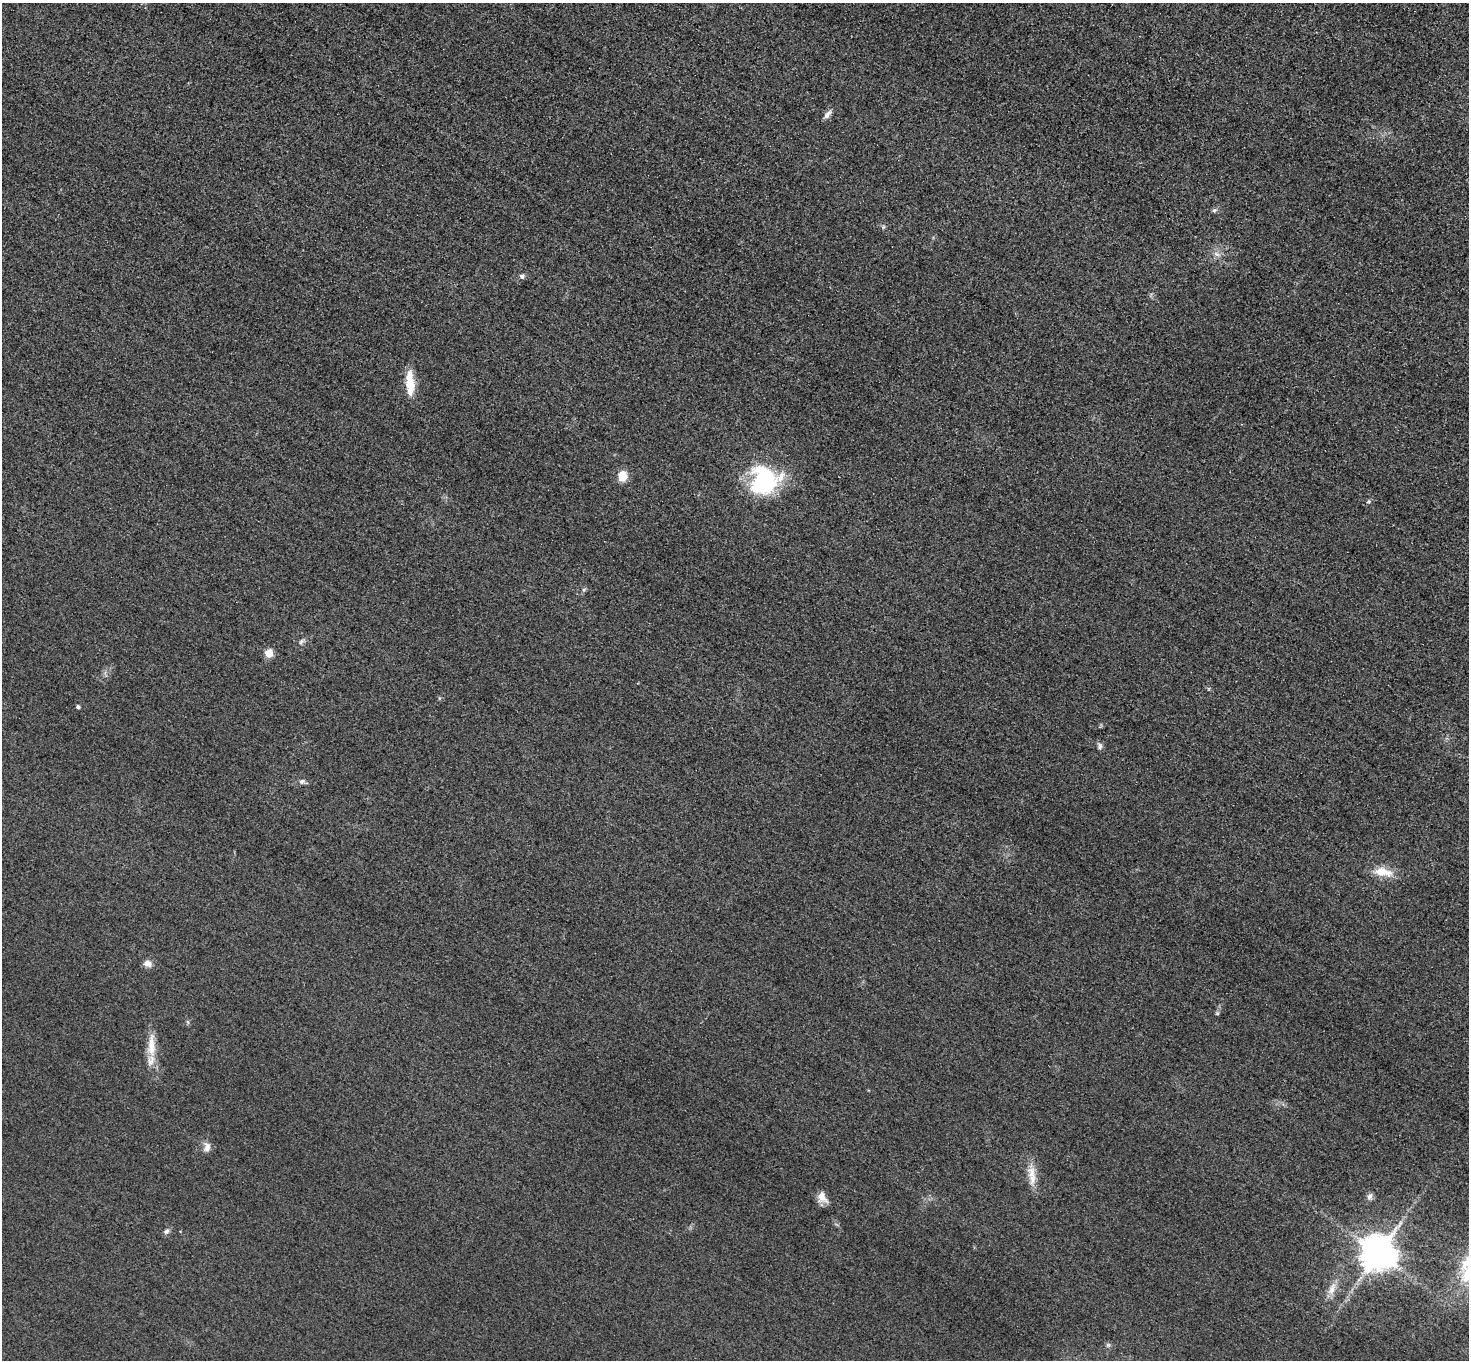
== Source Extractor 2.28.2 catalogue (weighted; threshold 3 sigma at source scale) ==
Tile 10 of 4 x 4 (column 2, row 3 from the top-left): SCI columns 1497-2963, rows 1538-2895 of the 5925 x 5930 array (HDU 1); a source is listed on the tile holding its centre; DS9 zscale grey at full resolution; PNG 1471 x 1362 px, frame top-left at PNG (2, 3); no overlay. Shown black and unused: <1% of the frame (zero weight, under 3 of 4 exposures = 3% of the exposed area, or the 3 px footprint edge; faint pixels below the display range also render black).
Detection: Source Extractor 2.28.2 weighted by HDU 2 'WHT'; one run over the whole footprint, this tile lists its part. Background 0.0503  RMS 0.016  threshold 0.0727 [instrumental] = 3 sigma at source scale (4.5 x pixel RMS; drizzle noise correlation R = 1.50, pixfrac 1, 0.05/0.05 arcsec/px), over >= 5 px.
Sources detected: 25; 1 inside a brighter listed object's ellipse — not listed separately; the other 24 listed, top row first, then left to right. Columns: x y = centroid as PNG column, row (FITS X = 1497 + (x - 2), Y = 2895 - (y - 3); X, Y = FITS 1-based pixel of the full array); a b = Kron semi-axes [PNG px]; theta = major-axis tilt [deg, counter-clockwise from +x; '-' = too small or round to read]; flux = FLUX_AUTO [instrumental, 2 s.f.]
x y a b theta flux
827 114 13 6 50 6.9
1214 210 7 5 20 3.2
883 227 6 4 71 2.1
1217 254 10 6 -27 6.5
522 276 6 6 - 3.9
410 383 30 9 -87 34
622 476 11 9 77 24
764 481 33 29 -81 150
1369 501 6 4 72 2.1
301 641 10 5 46 4.3
269 653 5 5 - 43
78 707 4 4 - 3.9
1100 746 9 6 -90 4.3
302 781 8 6 23 4.4
1382 872 25 10 -9 28
148 963 11 8 -16 9.6
151 1045 36 10 89 31
207 1147 12 8 88 9.4
1032 1174 22 10 -75 22
1370 1196 10 6 61 5.4
822 1197 15 10 -57 14
166 1231 8 6 39 4.4
1378 1254 10 10 - 3800
1332 1289 18 8 70 15